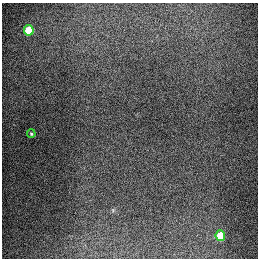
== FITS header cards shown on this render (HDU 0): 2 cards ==
NAXIS1  =                  256
NAXIS2  =                  256

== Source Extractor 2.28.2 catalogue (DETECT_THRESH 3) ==
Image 256 x 256 px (HDU 0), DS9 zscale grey, 1 PNG px = 1 image px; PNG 260 x 260 px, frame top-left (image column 1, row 256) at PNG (2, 3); each listed source drawn as its Kron ellipse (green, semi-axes under 4 px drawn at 4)
Background 1330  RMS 27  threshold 82.1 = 3 sigma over >= 5 px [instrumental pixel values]
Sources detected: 3; all 3 listed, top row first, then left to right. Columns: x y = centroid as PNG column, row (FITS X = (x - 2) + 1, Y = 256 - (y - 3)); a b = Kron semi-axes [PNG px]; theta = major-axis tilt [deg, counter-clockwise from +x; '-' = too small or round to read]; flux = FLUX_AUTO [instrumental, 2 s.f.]
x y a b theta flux
29 30 5 5 - 91000
31 134 4 3 - 2500
220 236 5 5 - 76000